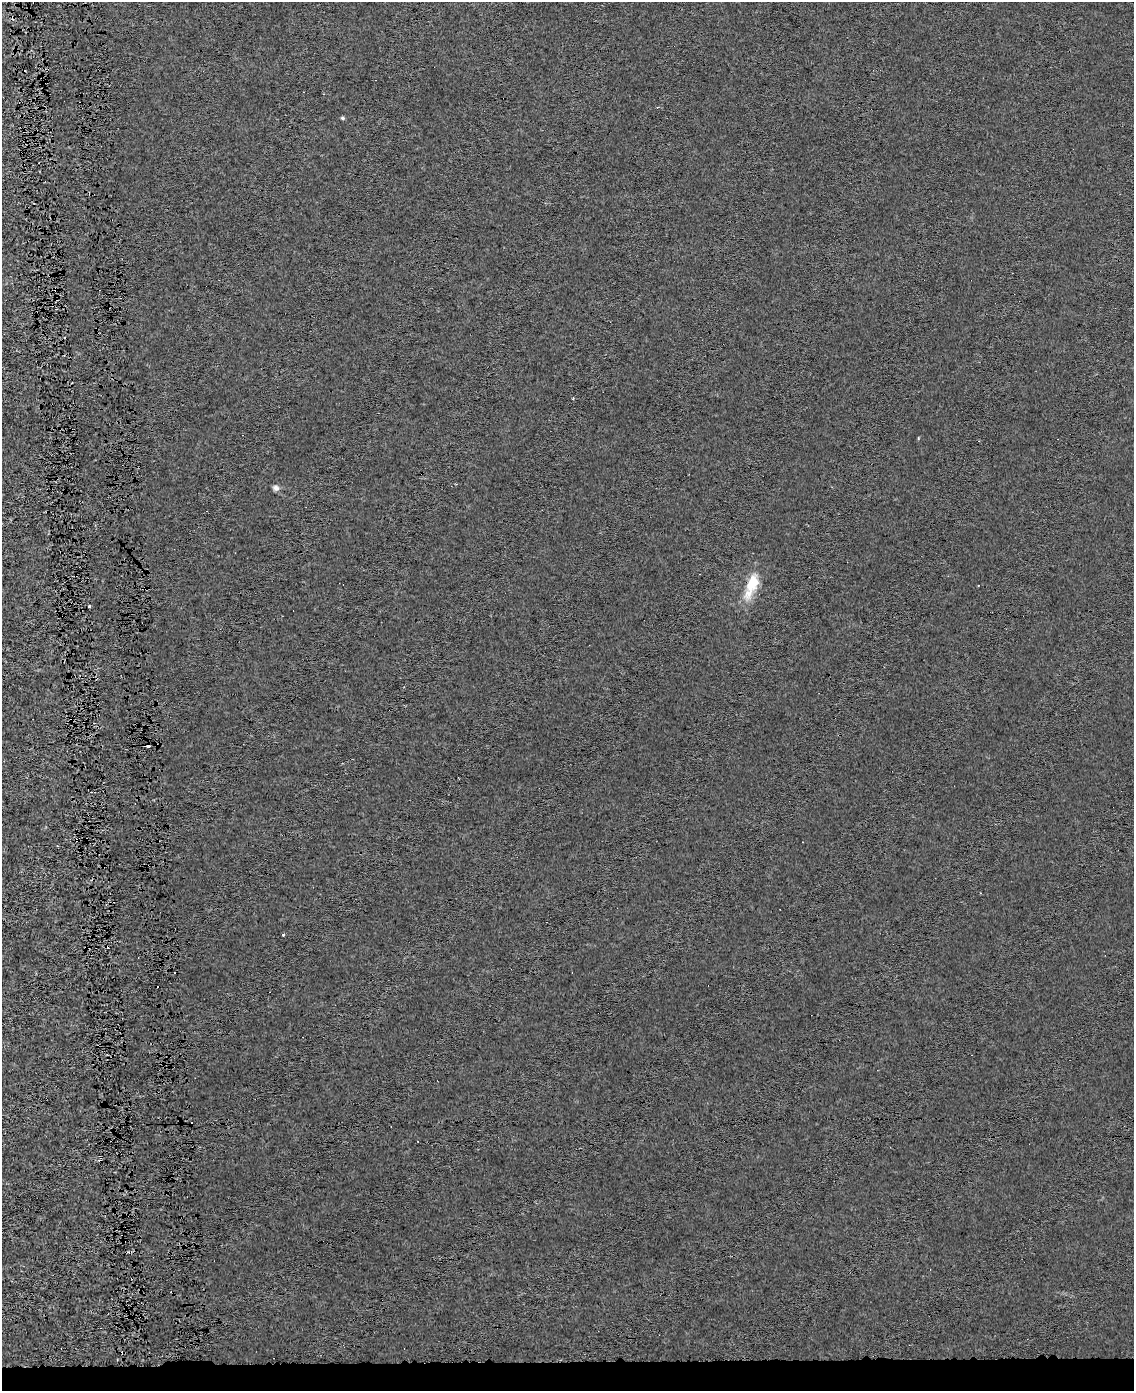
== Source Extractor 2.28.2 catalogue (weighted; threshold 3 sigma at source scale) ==
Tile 11 of 4 x 3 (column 3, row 3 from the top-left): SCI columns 2291-3422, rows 44-1432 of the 4580 x 4213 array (HDU 1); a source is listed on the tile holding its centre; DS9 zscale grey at full resolution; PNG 1136 x 1393 px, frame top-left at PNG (2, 2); no overlay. Shown black and unused: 3% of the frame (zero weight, under 4 of 8 exposures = <1% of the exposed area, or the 3 px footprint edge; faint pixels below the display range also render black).
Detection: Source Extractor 2.28.2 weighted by HDU 2 'WHT'; one run over the whole footprint, this tile lists its part. Background 6.73e-05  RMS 0.0013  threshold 0.00551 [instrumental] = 3 sigma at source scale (4.09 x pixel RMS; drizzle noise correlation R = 1.36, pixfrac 0.8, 0.0396/0.0396 arcsec/px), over >= 5 px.
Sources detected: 18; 8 cosmic-ray / hot-pixel residue — not listed; the other 10 listed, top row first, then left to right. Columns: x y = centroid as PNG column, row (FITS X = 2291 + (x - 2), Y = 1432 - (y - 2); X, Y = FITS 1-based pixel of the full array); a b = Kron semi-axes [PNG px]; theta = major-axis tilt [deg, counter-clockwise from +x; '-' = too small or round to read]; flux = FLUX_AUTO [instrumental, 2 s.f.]
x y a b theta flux
343 118 6 4 -27 0.17
55 289 3 3 - 0.24
918 438 3 3 - 0.24
276 488 9 7 -37 0.41
752 585 32 12 69 3.5
89 606 3 2 - 0.27
148 746 4 3 - 2.3
77 840 4 3 - 0.16
283 935 3 3 - 0.17
191 1124 3 2 - 0.21
Overlapping masked pixels (flux is a lower limit): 5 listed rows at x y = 55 289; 752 585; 148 746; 77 840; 191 1124